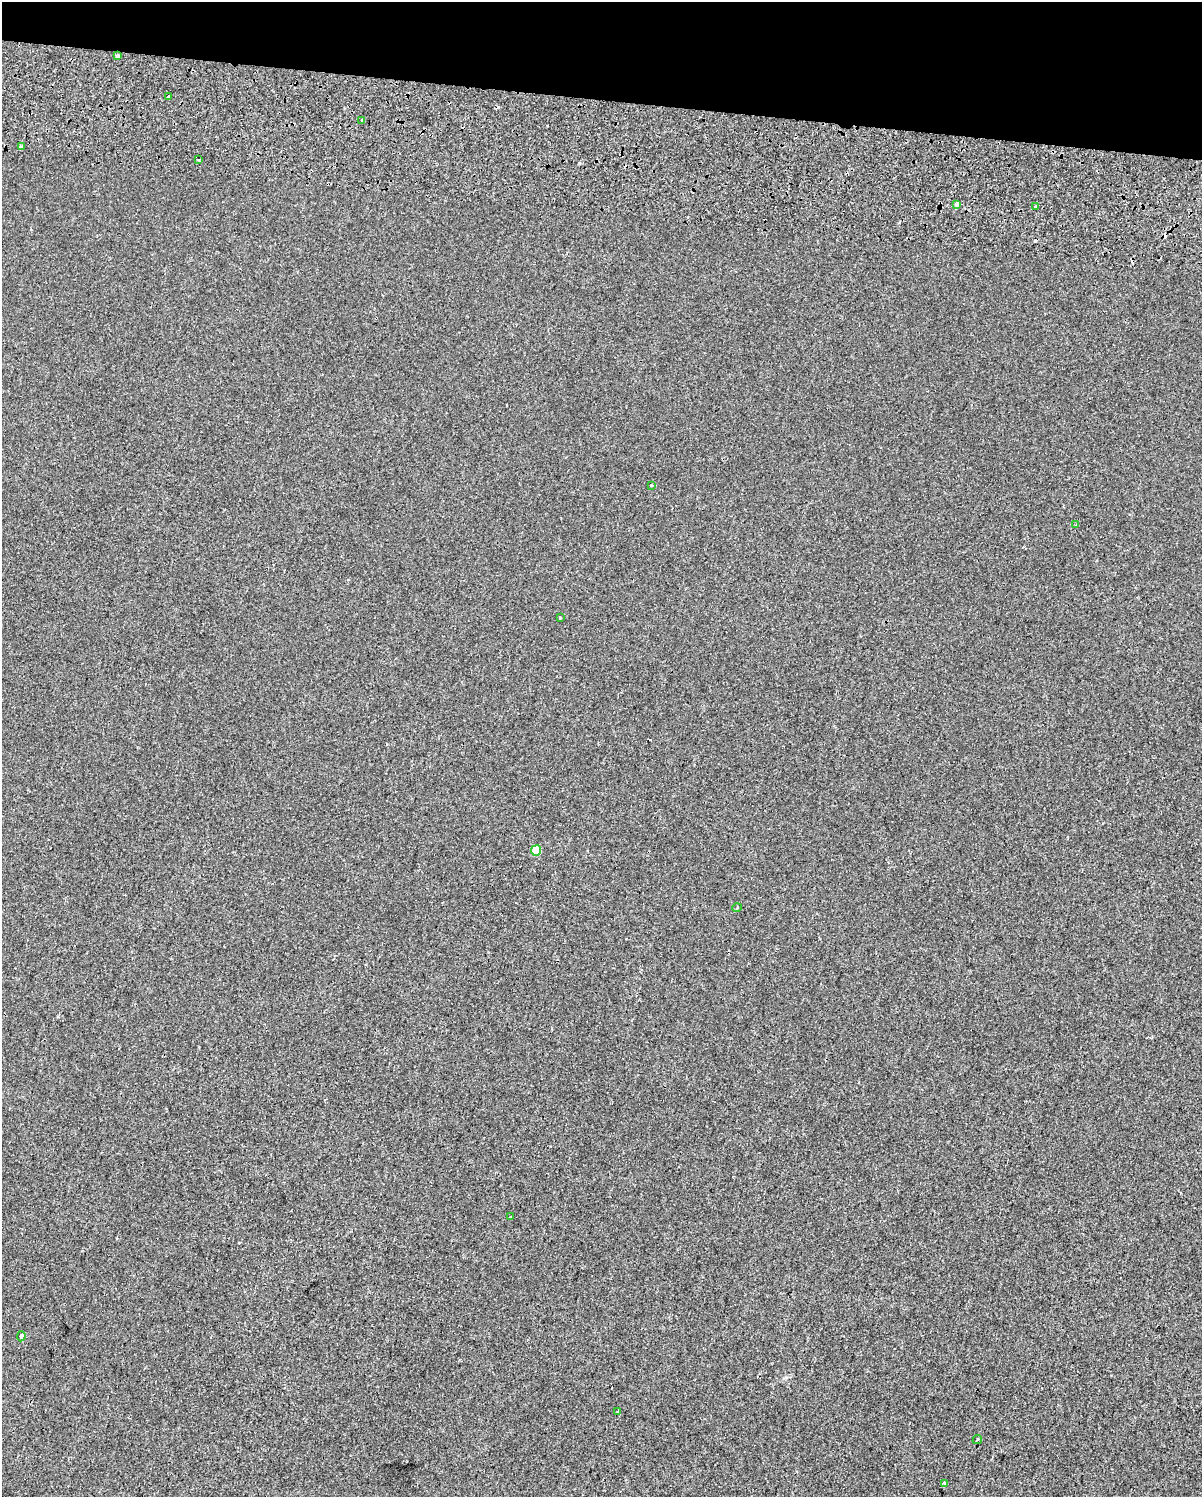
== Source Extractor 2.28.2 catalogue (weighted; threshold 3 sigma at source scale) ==
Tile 2 of 4 x 3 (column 2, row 1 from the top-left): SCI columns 1342-2541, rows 3372-4866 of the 5091 x 5303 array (HDU 1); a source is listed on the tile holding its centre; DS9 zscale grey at full resolution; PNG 1204 x 1499 px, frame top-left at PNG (2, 2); each listed source drawn as its Kron ellipse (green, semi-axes under 4 px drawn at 4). Shown black and unused: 7% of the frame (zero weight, under 2 of 3 exposures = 11% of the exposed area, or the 3 px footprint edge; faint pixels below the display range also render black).
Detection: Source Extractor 2.28.2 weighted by HDU 2 'WHT'; one run over the whole footprint, this tile lists its part. Background -0.00165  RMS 0.0067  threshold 0.03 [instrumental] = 3 sigma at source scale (4.5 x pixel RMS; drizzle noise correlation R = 1.50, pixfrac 1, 0.0396/0.0396 arcsec/px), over >= 5 px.
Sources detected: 22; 5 cosmic-ray / hot-pixel residue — neither listed nor drawn; the other 17 listed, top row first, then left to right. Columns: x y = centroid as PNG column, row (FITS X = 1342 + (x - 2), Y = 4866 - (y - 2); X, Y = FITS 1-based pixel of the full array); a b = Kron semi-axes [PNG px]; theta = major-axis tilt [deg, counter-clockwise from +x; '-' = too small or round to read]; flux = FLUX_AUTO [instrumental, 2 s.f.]
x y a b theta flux
117 56 3 3 - 1.1
169 96 3 2 - 1.1
361 120 3 2 - 0.91
21 147 4 3 - 9.7
199 160 3 3 - 1.9
957 204 4 3 - 5.3
1036 207 3 3 - 1.2
652 485 3 3 - 1.7
1076 525 3 3 - 0.58
560 618 3 3 - 3.2
536 850 5 5 - 16
737 908 5 3 - 0.49
511 1217 3 3 - 8
21 1336 5 4 - 0.92
618 1412 2 2 - 0.59
977 1439 5 3 - 0.67
944 1483 4 3 - 6.3
Unlisted compact peaks at least as high as the median listed source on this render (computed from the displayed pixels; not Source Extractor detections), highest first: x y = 579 163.